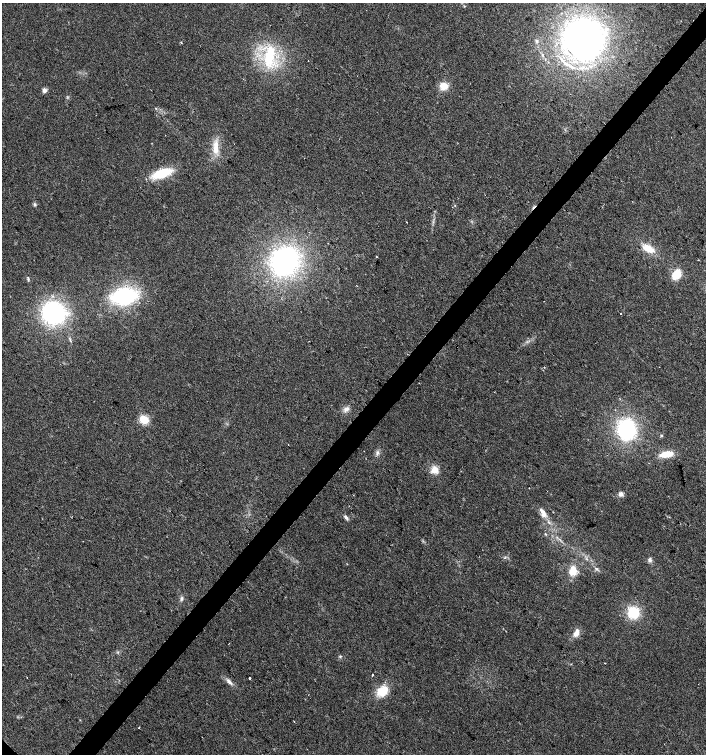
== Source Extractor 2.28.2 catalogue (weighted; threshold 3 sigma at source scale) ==
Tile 10 of 4 x 4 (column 2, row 3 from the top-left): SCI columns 1574-2981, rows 1509-3012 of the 6027 x 6021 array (HDU 1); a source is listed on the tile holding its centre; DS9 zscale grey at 2 x 2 block average (1 PNG px = mean of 2 x 2 image px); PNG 708 x 756 px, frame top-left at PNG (2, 3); no overlay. Shown black and unused: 4% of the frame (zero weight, under 2 of 3 exposures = <1% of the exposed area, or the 3 px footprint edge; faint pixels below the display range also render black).
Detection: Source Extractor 2.28.2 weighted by HDU 2 'WHT'; one run over the whole footprint, this tile lists its part. Background 0.0392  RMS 0.008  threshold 0.0359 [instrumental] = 3 sigma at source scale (4.5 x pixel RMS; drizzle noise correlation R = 1.50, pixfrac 1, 0.0396/0.0396 arcsec/px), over >= 5 px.
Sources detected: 55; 6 cosmic-ray / hot-pixel residue — not listed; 3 inside a brighter listed object's ellipse — not listed separately; the other 46 listed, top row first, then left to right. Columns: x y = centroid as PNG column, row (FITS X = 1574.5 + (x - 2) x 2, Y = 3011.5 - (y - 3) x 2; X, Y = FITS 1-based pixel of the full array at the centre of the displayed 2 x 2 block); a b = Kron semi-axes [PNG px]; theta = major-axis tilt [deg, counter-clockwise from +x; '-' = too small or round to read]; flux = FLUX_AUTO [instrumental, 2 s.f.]
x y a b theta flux
582 39 33 32 - 750
537 41 5 3 - 3.2
181 43 3 2 - 1.3
269 56 30 13 81 90
308 60 2 2 - 2.9
443 86 10 9 - 19
44 90 5 4 - 7.8
216 148 20 7 87 25
162 173 17 8 20 72
34 204 4 4 - 3.1
407 222 2 2 - 0.93
648 249 15 8 -27 28
377 257 2 2 - 1
284 261 24 22 51 410
676 274 10 7 58 34
357 286 2 2 - 0.92
124 296 23 16 10 180
53 313 21 20 - 240
621 313 2 2 - 33
544 367 2 2 - 1
346 409 9 6 34 8.6
144 419 7 6 - 35
626 430 15 13 -88 210
661 436 3 3 - 1.9
377 453 6 4 75 5.1
666 454 14 6 9 28
434 470 8 8 - 19
529 488 2 2 - 0.82
621 494 6 5 - 6.7
542 511 13 5 -47 12
346 517 5 4 - 5.7
545 534 4 2 - 1.7
504 558 2 2 - 11
650 560 6 5 - 5
596 569 5 4 - 3.7
573 571 10 8 85 27
181 599 6 3 62 3.5
633 613 10 10 - 62
576 633 8 5 63 14
340 656 4 3 - 2.1
605 663 2 2 - 1.2
372 675 2 2 - 12
250 678 2 2 - 20
229 682 11 4 -46 8.5
382 691 13 10 33 39
139 727 2 2 - 1.5
Isophote crosses this tile's border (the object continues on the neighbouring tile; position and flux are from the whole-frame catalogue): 1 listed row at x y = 582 39
Diffuse or blended objects may show on this block-average render without a row.